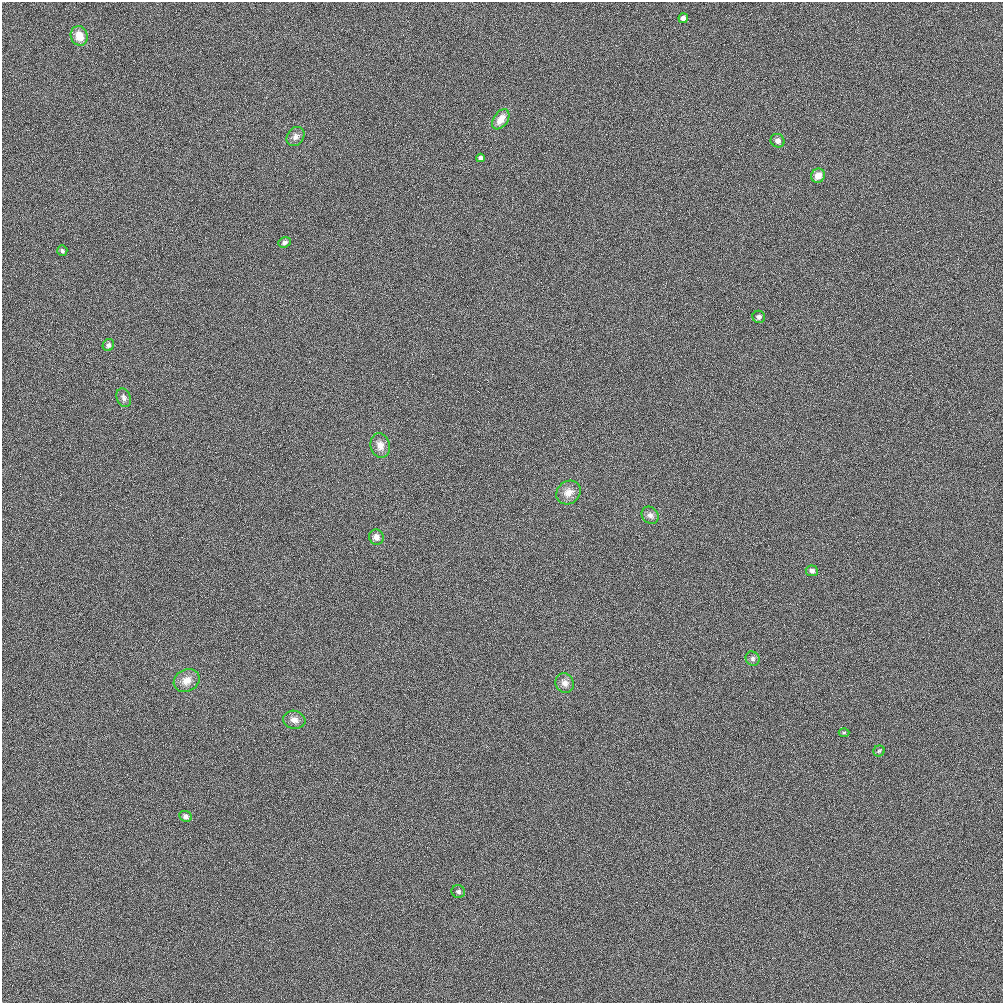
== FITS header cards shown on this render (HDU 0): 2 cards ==
NAXIS1  =                 1001 / length of data axis 1
NAXIS2  =                 1001 / length of data axis 2

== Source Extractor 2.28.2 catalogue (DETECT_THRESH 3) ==
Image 1001 x 1001 px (HDU 0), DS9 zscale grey, 1 PNG px = 1 image px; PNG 1005 x 1005 px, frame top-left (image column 1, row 1001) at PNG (2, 2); each listed source drawn as its Kron ellipse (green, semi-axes under 4 px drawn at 4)
Background 25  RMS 4.9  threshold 14.7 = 3 sigma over >= 5 px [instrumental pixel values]
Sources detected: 25; all 25 listed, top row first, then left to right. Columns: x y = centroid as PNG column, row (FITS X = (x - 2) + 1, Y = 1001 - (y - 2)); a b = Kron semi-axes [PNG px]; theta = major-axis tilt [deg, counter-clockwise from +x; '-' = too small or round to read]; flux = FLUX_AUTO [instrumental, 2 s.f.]
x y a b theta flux
683 18 5 4 - 1300
79 36 10 8 -71 4400
501 119 11 7 55 3700
295 136 10 8 54 1500
778 141 7 6 - 1400
480 158 4 4 - 1200
818 176 7 6 - 2700
285 242 6 5 - 910
62 251 5 5 - 630
759 317 6 6 - 1000
108 345 6 5 - 920
124 398 9 7 -69 1200
380 445 12 9 -74 2600
568 493 13 11 37 3300
650 515 9 8 - 1600
376 537 7 7 - 1900
812 571 6 5 - 1100
753 659 7 6 - 910
187 680 13 11 30 3400
565 683 10 9 - 2000
294 720 11 9 -10 2100
844 733 5 3 - 380
879 751 5 5 - 530
185 816 6 5 - 1200
458 891 7 6 - 880